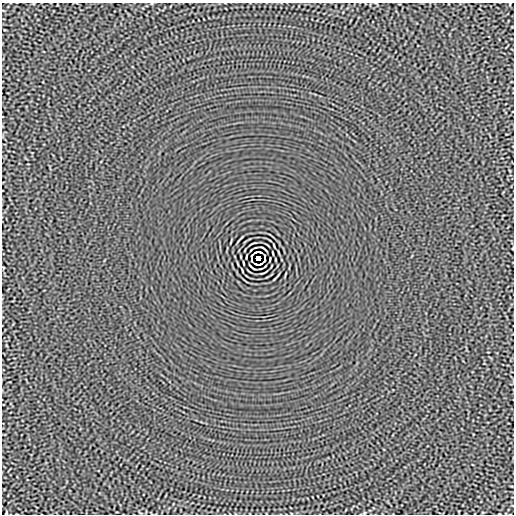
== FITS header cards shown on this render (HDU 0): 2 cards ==
NAXIS1  =                  512
NAXIS2  =                  512

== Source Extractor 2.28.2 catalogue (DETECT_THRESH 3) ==
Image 512 x 512 px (HDU 0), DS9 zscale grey, 1 PNG px = 1 image px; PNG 516 x 516 px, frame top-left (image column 1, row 512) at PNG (2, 3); no overlay
Background -3.29e-06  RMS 0.0015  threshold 0.00439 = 3 sigma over >= 5 px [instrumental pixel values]
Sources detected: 12; all 12 listed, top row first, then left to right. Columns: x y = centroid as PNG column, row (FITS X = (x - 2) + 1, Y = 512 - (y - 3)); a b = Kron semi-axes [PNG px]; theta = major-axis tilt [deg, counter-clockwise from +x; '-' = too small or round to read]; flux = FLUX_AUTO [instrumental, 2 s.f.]
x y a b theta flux
264 249 7 2 -40 0.11
256 252 5 2 - 0.084
251 256 4 2 - 0.078
265 256 3 2 - 0.084
258 258 4 4 - 3.7
251 260 3 2 - 0.084
265 260 4 2 - 0.078
243 263 4 2 - 0.082
256 264 4 2 - 0.081
260 264 5 2 - 0.086
252 267 7 2 -40 0.11
6 513 4 2 - 0.077
At the frame edge (FLAGS 8, measured only in part): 1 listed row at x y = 6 513